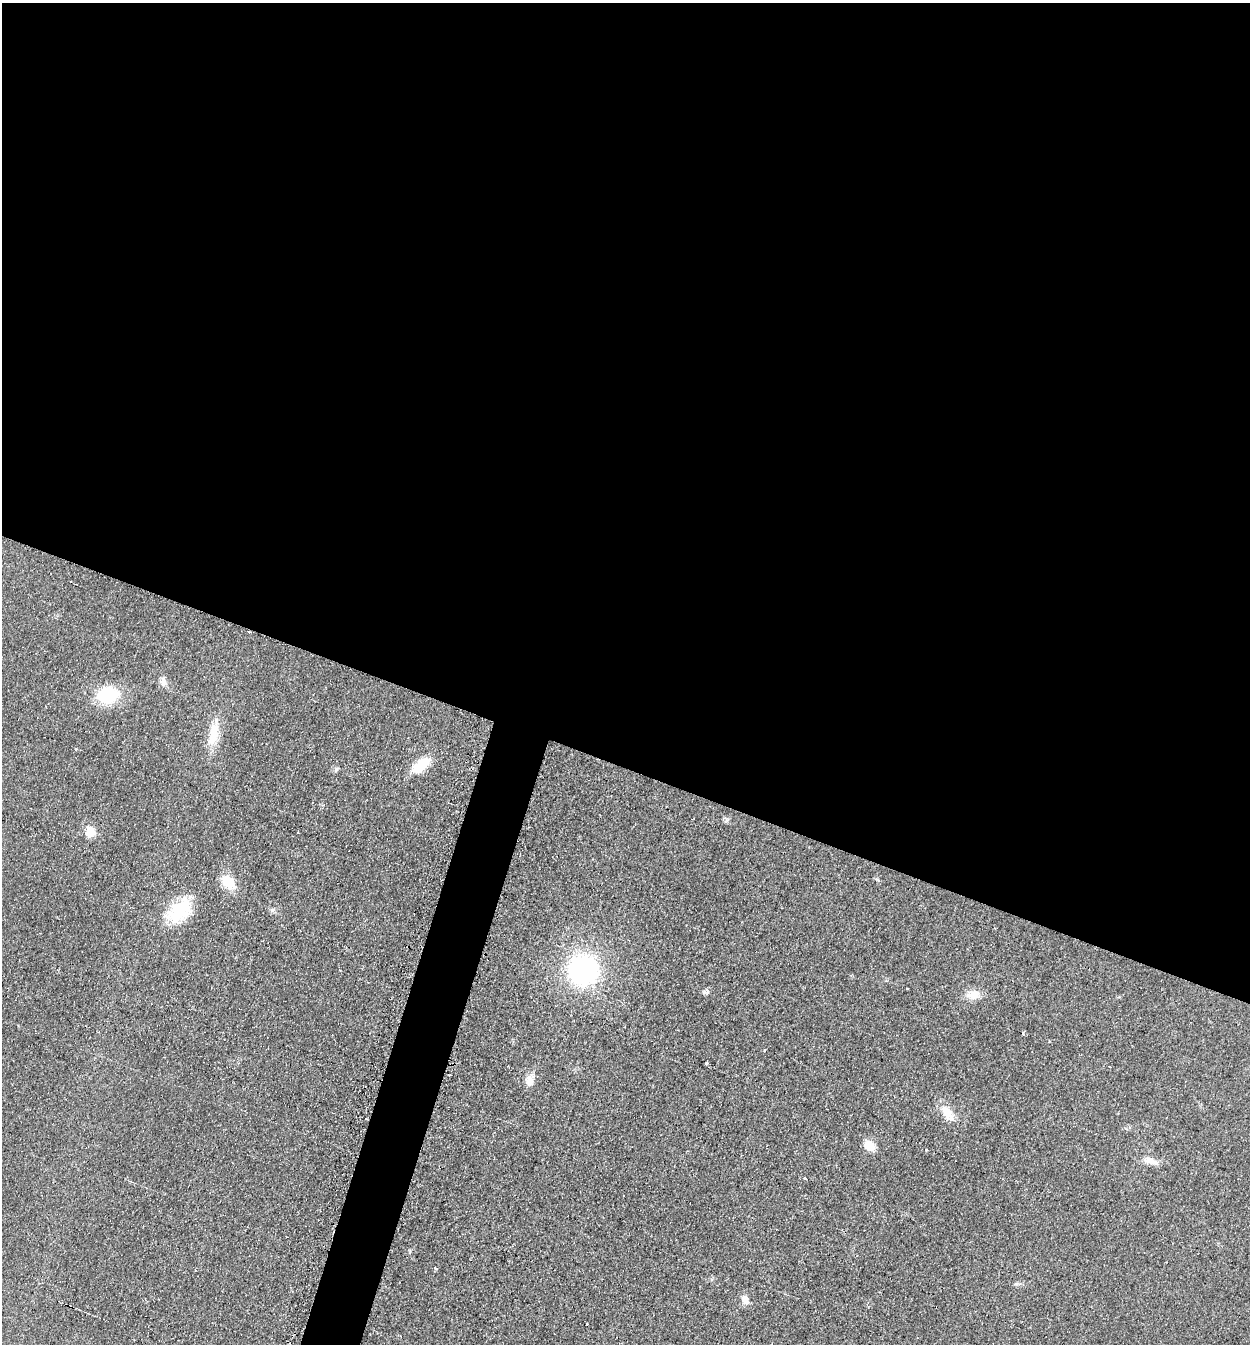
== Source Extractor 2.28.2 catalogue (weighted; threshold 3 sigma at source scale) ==
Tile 3 of 4 x 4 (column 3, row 1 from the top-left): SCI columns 2777-4024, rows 4029-5370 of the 5413 x 5374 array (HDU 1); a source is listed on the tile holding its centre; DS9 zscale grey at full resolution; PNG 1252 x 1346 px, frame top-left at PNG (2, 3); no overlay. Shown black and unused: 59% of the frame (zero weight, under 2 of 3 exposures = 2% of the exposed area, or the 3 px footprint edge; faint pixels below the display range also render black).
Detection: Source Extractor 2.28.2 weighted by HDU 2 'WHT'; one run over the whole footprint, this tile lists its part. Background 0.0753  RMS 0.01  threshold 0.047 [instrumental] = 3 sigma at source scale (4.5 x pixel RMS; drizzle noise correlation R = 1.50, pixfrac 1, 0.05/0.05 arcsec/px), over >= 5 px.
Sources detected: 27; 3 cosmic-ray / hot-pixel residue — not listed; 1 inside a brighter listed object's ellipse — not listed separately; the other 23 listed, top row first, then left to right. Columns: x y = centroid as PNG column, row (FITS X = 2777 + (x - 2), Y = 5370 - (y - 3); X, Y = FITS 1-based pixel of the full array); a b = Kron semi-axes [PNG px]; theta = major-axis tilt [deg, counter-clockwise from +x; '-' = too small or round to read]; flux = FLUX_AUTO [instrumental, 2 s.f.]
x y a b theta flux
163 682 12 8 -71 5.2
107 695 17 13 11 63
213 733 35 12 78 23
76 749 3 3 - 4.2
420 765 17 9 37 36
336 769 7 4 46 1.8
90 831 7 7 - 27
298 832 3 2 - 0.87
228 882 21 14 -51 18
178 910 33 22 38 49
583 970 29 28 - 140
707 992 6 4 70 1.9
973 995 17 12 12 12
1023 1034 3 3 - 7.9
706 1063 3 3 - 2.4
530 1080 13 11 -79 7.7
947 1112 19 11 -47 14
869 1145 13 10 -37 12
1152 1161 20 7 -19 8
805 1179 3 3 - 4.8
436 1268 3 3 - 2.9
745 1300 12 8 -61 6.8
587 1325 3 3 - 1.7
Unlisted compact peaks at least as high as the median listed source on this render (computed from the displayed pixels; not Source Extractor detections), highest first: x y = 272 910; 1016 1284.